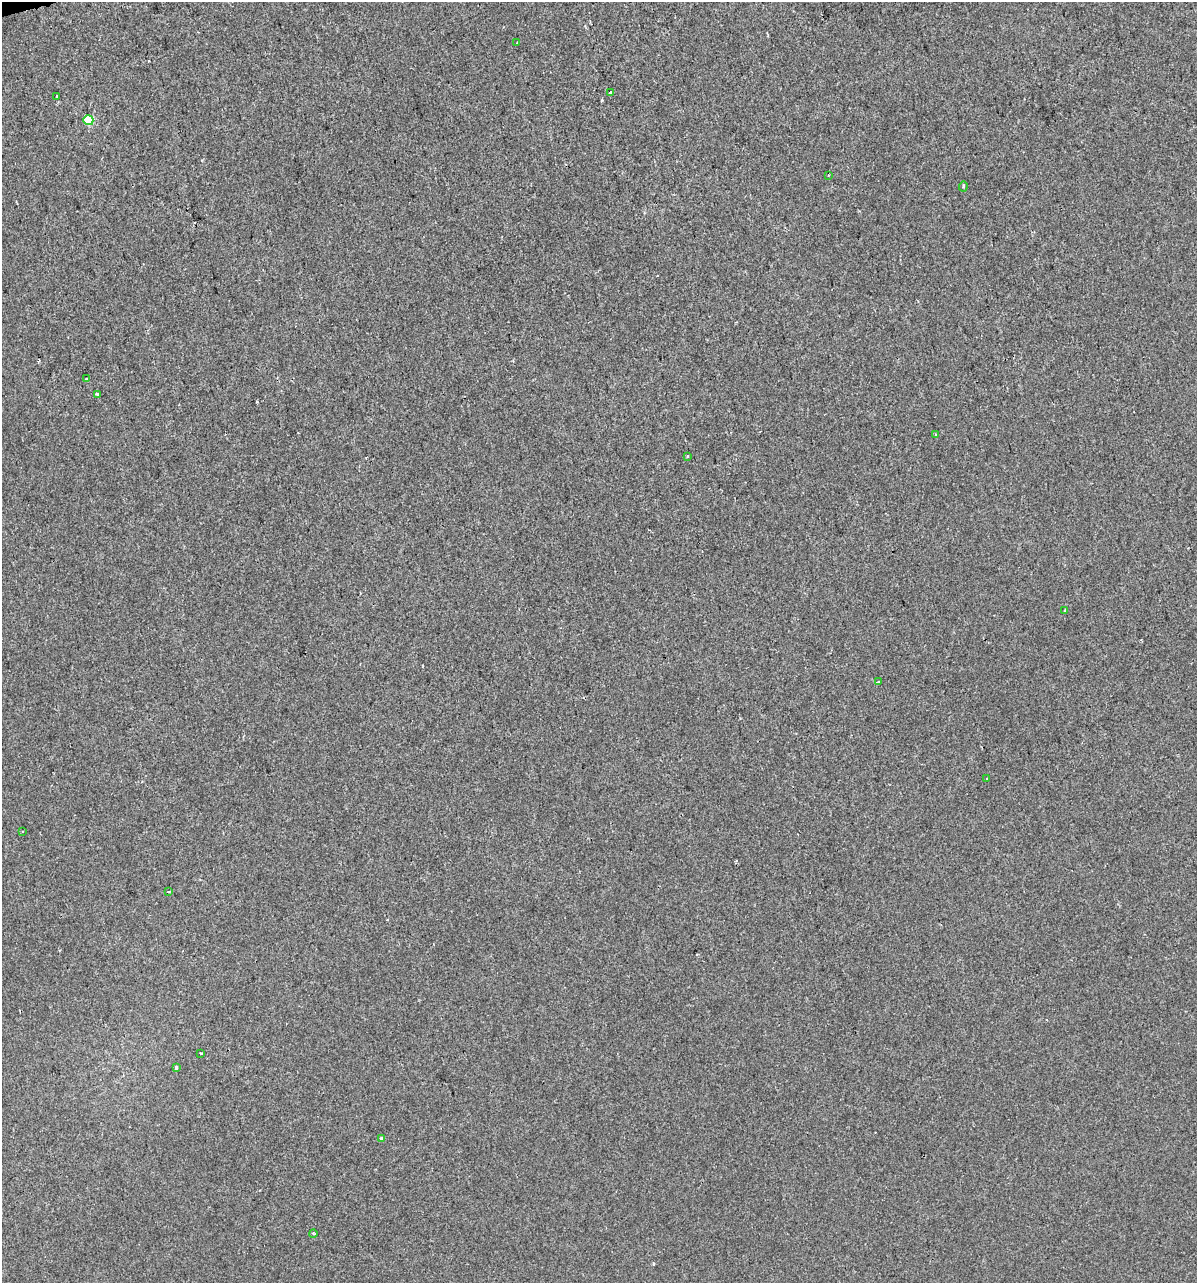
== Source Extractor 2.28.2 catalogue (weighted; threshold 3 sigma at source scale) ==
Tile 11 of 4 x 4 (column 3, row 3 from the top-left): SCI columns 2485-3679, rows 1281-2561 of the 4919 x 5122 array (HDU 1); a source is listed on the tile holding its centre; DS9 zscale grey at full resolution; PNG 1199 x 1285 px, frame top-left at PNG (2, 2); each listed source drawn as its Kron ellipse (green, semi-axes under 4 px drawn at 4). Shown black and unused: <1% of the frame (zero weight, under 2 of 3 exposures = <1% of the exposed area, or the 3 px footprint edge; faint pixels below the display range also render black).
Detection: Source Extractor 2.28.2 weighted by HDU 2 'WHT'; one run over the whole footprint, this tile lists its part. Background 1.48e-04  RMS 0.0042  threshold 0.019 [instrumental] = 3 sigma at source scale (4.5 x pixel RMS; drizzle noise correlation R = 1.50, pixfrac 1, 0.0396/0.0396 arcsec/px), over >= 5 px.
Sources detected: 22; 3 cosmic-ray / hot-pixel residue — neither listed nor drawn; the other 19 listed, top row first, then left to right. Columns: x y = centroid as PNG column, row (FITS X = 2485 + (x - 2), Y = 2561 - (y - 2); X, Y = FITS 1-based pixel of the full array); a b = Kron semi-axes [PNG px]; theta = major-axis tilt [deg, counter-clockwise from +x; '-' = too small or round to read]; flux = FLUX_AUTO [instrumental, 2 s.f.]
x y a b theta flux
517 43 3 2 - 0.54
610 92 4 3 - 2.4
57 96 3 3 - 0.56
88 120 5 5 - 14
828 175 3 2 - 0.36
963 186 5 4 - 0.65
86 379 4 3 - 0.52
97 394 4 3 - 1.9
935 434 3 2 - 0.69
687 456 3 3 - 0.41
1065 610 3 3 - 0.44
878 682 3 2 - 0.6
987 778 2 2 - 0.32
23 831 3 2 - 0.37
169 891 3 3 - 1.1
201 1053 3 2 - 0.53
176 1068 4 3 - 1.3
382 1138 3 3 - 0.91
313 1233 4 3 - 0.39
Unlisted compact peaks at least as high as the median listed source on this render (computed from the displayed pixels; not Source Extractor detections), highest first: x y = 602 100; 257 402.